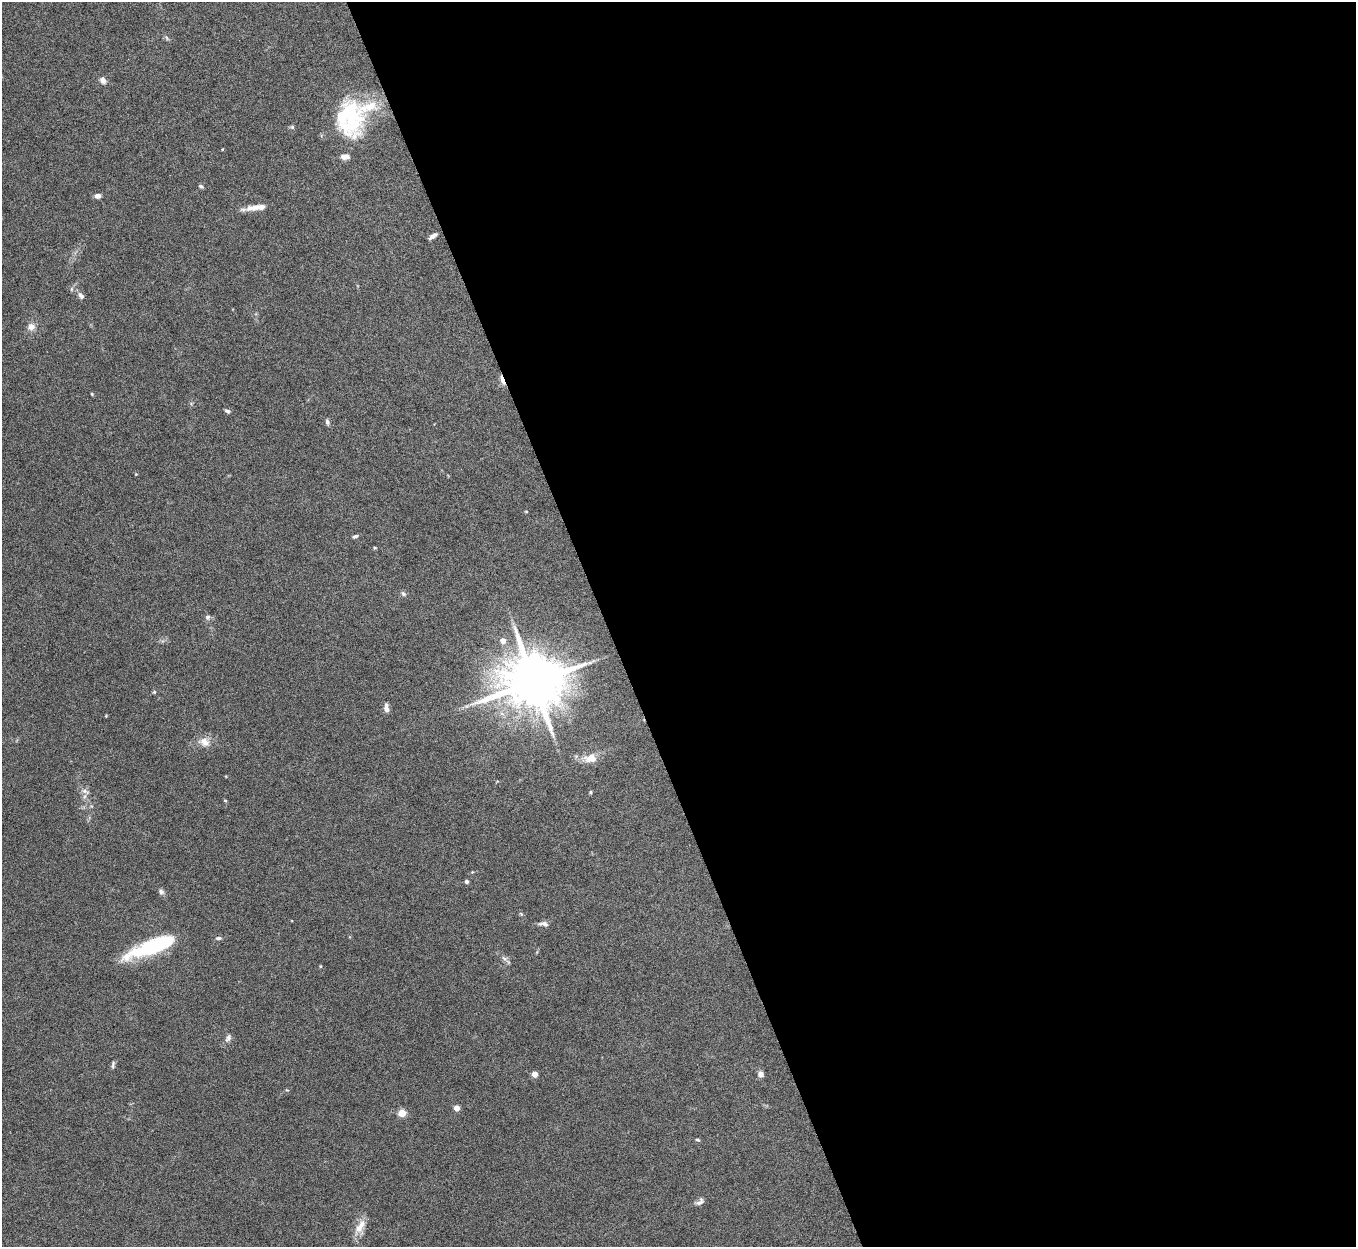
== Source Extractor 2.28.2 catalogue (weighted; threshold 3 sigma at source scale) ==
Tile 8 of 4 x 4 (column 4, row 2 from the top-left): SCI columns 4064-5417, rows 2641-3885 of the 5420 x 5405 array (HDU 1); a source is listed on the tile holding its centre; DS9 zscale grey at full resolution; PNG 1358 x 1249 px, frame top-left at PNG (2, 2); no overlay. Shown black and unused: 55% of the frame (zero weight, under 5 of 10 exposures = <1% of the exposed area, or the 3 px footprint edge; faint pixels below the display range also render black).
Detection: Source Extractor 2.28.2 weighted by HDU 2 'WHT'; one run over the whole footprint, this tile lists its part. Background 0.157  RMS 0.0059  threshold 0.024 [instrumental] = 3 sigma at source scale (4.09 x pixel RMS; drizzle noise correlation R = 1.36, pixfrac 0.8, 0.05/0.05 arcsec/px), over >= 5 px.
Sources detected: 52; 1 too faint to see at this stretch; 2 inside a brighter object's white glare — not listed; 3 inside a brighter listed object's ellipse — not listed separately; the other 46 listed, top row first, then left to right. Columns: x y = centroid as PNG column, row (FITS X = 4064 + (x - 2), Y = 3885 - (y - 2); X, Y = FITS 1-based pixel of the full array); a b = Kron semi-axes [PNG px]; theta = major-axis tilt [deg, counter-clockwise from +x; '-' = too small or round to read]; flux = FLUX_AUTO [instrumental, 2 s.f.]
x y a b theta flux
103 80 8 6 -56 2.6
343 117 57 38 -68 40
292 127 5 5 - 0.87
222 149 3 2 - 0.42
201 186 6 4 -34 0.93
98 196 7 5 -2 2.6
257 207 27 6 6 6.2
433 236 9 4 37 2.3
71 289 6 4 90 0.83
81 296 9 7 -55 1.9
31 327 10 8 37 3.4
502 380 9 3 -70 11
92 394 4 4 - 0.5
227 411 7 4 -18 1.3
327 422 7 5 -72 1.4
136 474 4 4 - 0.4
526 511 5 3 - 0.38
355 536 7 4 18 1.1
375 548 4 4 - 0.6
403 594 8 5 -49 1.2
208 617 7 6 - 1.5
503 641 5 5 - 4.5
534 682 16 14 9 4100
154 692 5 4 - 0.61
386 708 11 6 -80 2.7
204 742 15 11 -20 5.2
590 758 17 11 7 6.1
85 791 12 6 -22 2
591 792 5 3 - 0.58
225 800 4 3 - 0.63
466 882 4 4 - 1.6
161 892 7 6 - 1.5
544 924 13 6 -11 2.1
218 938 8 5 6 1.2
158 945 61 14 20 46
504 958 10 6 -32 1.8
320 966 4 3 - 0.47
228 1038 12 6 60 1.9
113 1064 11 4 77 1.2
534 1074 4 4 - 6.8
760 1074 6 5 - 2.9
457 1108 4 4 - 7.7
402 1113 5 4 - 18
697 1140 6 3 -18 0.68
700 1202 12 6 42 2.1
360 1226 22 10 58 6.4
Overlapping masked pixels (flux is a lower limit): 1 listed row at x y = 502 380